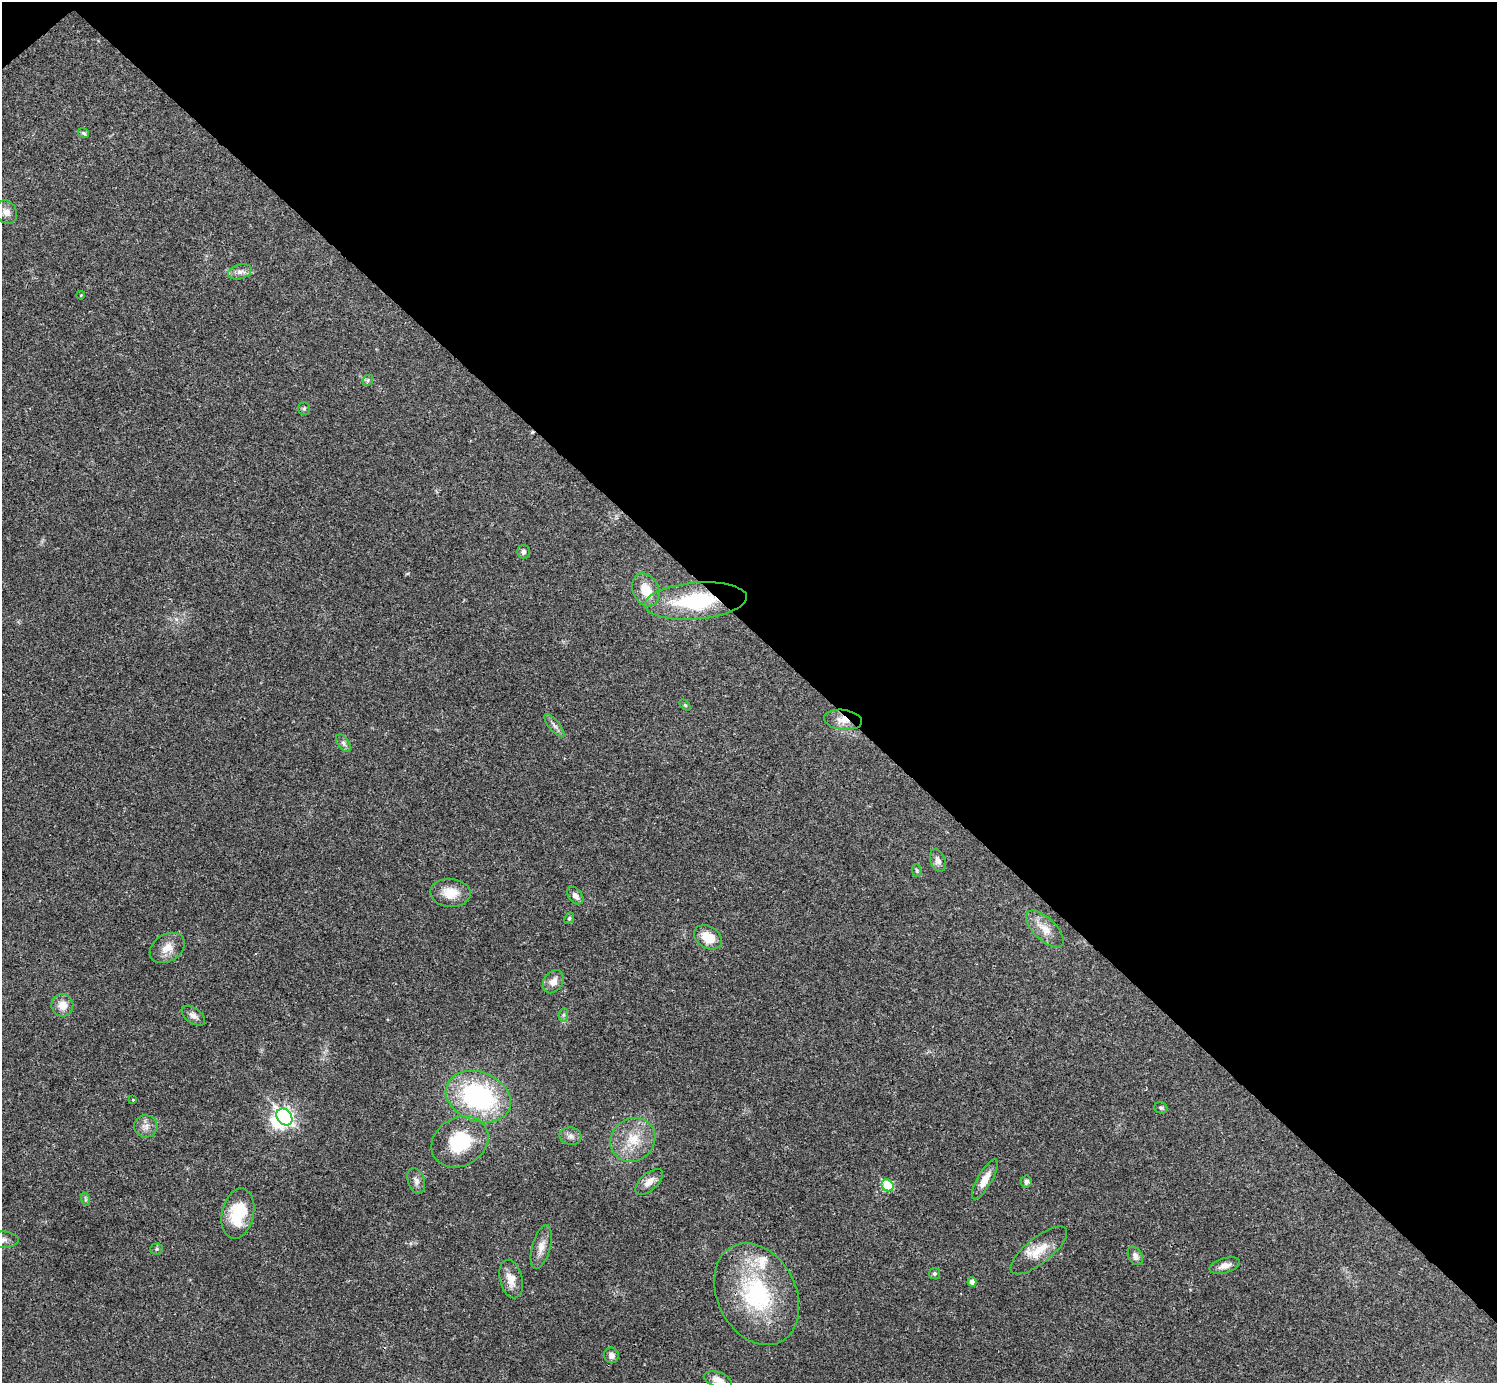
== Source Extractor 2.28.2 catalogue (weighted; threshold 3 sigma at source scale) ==
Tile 3 of 4 x 4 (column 3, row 1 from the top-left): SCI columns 2990-4484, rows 4302-5682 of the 5981 x 5981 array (HDU 1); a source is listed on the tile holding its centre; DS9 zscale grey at full resolution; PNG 1499 x 1385 px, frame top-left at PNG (2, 2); each listed source drawn as its Kron ellipse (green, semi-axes under 4 px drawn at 4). Shown black and unused: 46% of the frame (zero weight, under 3 of 4 exposures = <1% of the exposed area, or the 3 px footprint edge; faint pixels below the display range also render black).
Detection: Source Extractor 2.28.2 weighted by HDU 2 'WHT'; one run over the whole footprint, this tile lists its part. Background 0.0207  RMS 0.0023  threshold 0.0101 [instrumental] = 3 sigma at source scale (4.5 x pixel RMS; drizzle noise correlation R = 1.50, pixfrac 1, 0.05/0.05 arcsec/px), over >= 5 px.
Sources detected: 56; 1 inside a brighter object's white glare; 1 cosmic-ray / hot-pixel residue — neither listed nor drawn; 2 inside a brighter listed object's ellipse — not listed separately; the other 52 listed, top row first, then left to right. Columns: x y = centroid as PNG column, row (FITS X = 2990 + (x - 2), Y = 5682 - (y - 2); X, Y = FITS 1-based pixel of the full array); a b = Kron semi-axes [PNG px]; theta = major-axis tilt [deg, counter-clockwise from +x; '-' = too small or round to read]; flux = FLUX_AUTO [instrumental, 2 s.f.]
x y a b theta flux
83 133 5 5 - 0.51
6 212 12 10 -62 1.5
240 272 12 7 17 1.2
81 295 4 3 - 0.19
368 380 6 4 48 0.36
304 408 6 5 - 0.4
523 552 7 6 - 0.56
646 590 17 13 -65 4.1
696 601 51 18 5 19
685 705 6 4 -45 0.3
843 720 19 10 -7 2.6
554 725 14 5 -49 0.87
343 743 10 5 -54 0.67
938 861 12 7 -70 1.1
917 870 6 4 -85 0.36
450 893 20 14 -4 4
575 896 10 6 -50 1.1
569 918 6 4 67 0.33
1045 929 24 11 -44 3.2
708 937 15 11 -33 4.4
167 948 19 13 33 2.8
553 982 12 9 55 1.9
62 1005 11 11 - 2.5
563 1015 7 4 88 0.5
193 1016 13 7 -36 1.2
478 1097 33 24 -21 33
133 1100 4 3 - 0.22
1161 1108 7 5 -23 0.44
284 1117 9 7 -50 78
146 1126 12 11 - 1.6
571 1136 11 8 -12 1.1
633 1140 23 21 38 6.6
460 1142 30 24 29 12
985 1179 22 7 60 2.7
416 1181 13 8 -71 1.2
649 1182 17 8 41 2
1026 1182 6 5 - 0.63
888 1185 6 5 - 8.8
85 1199 7 4 -72 0.39
238 1214 25 16 77 8.6
2 1240 17 8 -2 1.5
541 1247 23 9 75 2.3
156 1249 6 5 - 0.42
1039 1250 34 13 39 4.6
1135 1256 10 6 -61 1.1
1225 1266 16 7 15 1.5
934 1273 5 5 - 0.37
511 1279 20 11 -76 2.8
972 1282 4 4 - 1.2
757 1294 53 39 -63 26
611 1355 8 7 - 0.97
718 1380 14 7 -18 1.8
Overlapping masked pixels (flux is a lower limit): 2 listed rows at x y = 696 601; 843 720
Isophote crosses this tile's border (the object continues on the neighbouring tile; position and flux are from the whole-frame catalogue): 2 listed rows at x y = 2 1240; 718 1380